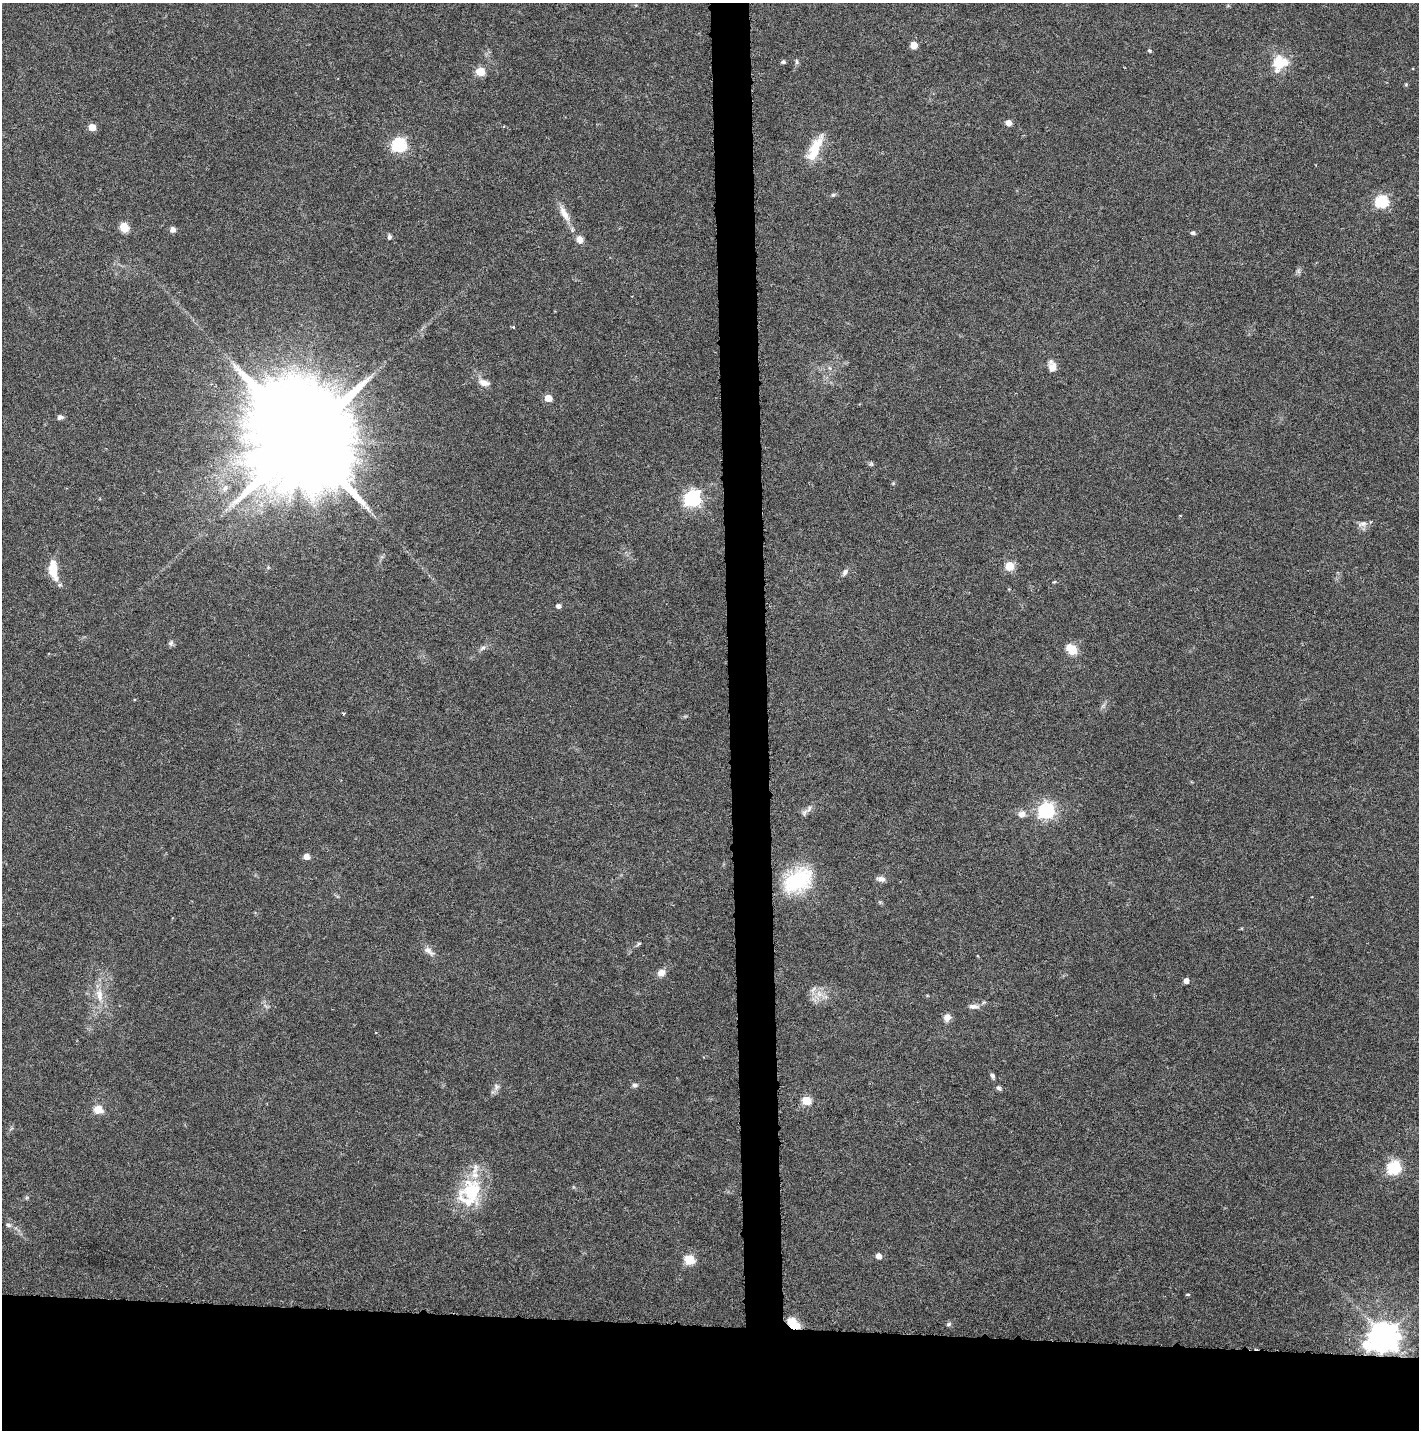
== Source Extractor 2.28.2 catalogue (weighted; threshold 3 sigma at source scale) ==
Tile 8 of 3 x 3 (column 2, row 3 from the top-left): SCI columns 1564-2980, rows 1-1428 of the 4545 x 4293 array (HDU 1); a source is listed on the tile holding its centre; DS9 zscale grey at full resolution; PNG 1421 x 1432 px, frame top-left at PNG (2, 3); no overlay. Shown black and unused: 10% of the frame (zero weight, under 3 of 6 exposures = <1% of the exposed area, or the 3 px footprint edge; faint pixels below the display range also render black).
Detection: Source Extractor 2.28.2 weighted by HDU 2 'WHT'; one run over the whole footprint, this tile lists its part. Background 0.0301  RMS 0.0024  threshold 0.00996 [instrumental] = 3 sigma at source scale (4.09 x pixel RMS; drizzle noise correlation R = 1.36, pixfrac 0.8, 0.0396/0.0396 arcsec/px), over >= 5 px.
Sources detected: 76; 1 inside a brighter object's white glare — not listed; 4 inside a brighter listed object's ellipse — not listed separately; the other 71 listed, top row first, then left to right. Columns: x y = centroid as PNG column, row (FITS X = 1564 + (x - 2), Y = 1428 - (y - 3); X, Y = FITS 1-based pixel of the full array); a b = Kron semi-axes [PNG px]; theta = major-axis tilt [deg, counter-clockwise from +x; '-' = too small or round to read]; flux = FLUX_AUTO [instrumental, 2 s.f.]
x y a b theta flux
914 45 5 5 - 4.2
1150 51 4 3 - 0.53
783 62 5 4 - 0.54
797 62 8 5 -84 0.46
1280 63 22 18 50 6.1
480 72 5 5 - 10
1008 123 5 5 - 2
92 127 5 5 - 3.7
399 145 6 6 - 40
815 148 38 12 64 6
833 195 7 4 29 0.4
1382 201 6 6 - 29
564 213 26 8 -62 2.8
124 227 9 8 - 2.9
172 229 5 5 - 1.5
1193 233 6 5 - 0.46
389 237 8 5 -89 0.5
579 239 10 8 -67 1.5
1298 271 7 4 -71 0.46
513 327 5 3 - 0.26
1052 366 14 9 -83 1.8
830 368 6 4 -70 0.39
484 383 14 8 -17 1.7
548 398 5 5 - 3.9
60 417 7 6 - 0.74
303 439 31 25 -10 7500
871 464 7 6 - 0.4
893 483 6 3 19 0.24
225 488 11 8 49 1.3
692 498 7 6 - 69
1180 516 4 3 - 0.21
1362 524 14 8 20 1.3
1010 566 5 5 - 9.5
53 570 24 9 -82 4.9
845 572 11 6 56 0.79
1054 582 5 3 - 0.23
558 606 5 4 - 0.97
171 643 8 6 45 0.59
483 648 9 6 38 0.71
1072 650 8 5 -44 13
343 713 3 3 - 0.29
1046 811 7 6 - 59
804 812 14 7 51 1
1022 814 9 8 - 1.5
306 856 5 4 - 2.1
881 879 11 7 -8 1
798 880 40 28 35 16
880 902 5 5 - 0.3
638 944 8 3 42 0.37
429 951 17 8 -40 1.5
661 973 9 8 - 1.7
1186 981 4 4 - 1.3
819 994 11 8 -46 1.9
99 995 24 9 -81 3.4
973 1006 15 7 -2 1.2
947 1017 8 7 - 1.7
992 1076 7 5 -67 0.57
634 1085 7 6 - 0.63
496 1087 10 8 88 1
999 1088 7 5 -48 0.55
807 1101 5 5 - 10
98 1109 5 5 - 8.8
1394 1168 6 6 - 34
472 1191 37 30 38 14
8 1225 8 6 -18 0.6
878 1256 5 4 - 1.7
689 1260 5 5 - 15
1188 1294 5 3 - 0.31
793 1323 13 8 -42 4.9
949 1324 7 5 18 0.42
1384 1336 9 8 - 380
Overlapping masked pixels (flux is a lower limit): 1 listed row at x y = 793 1323